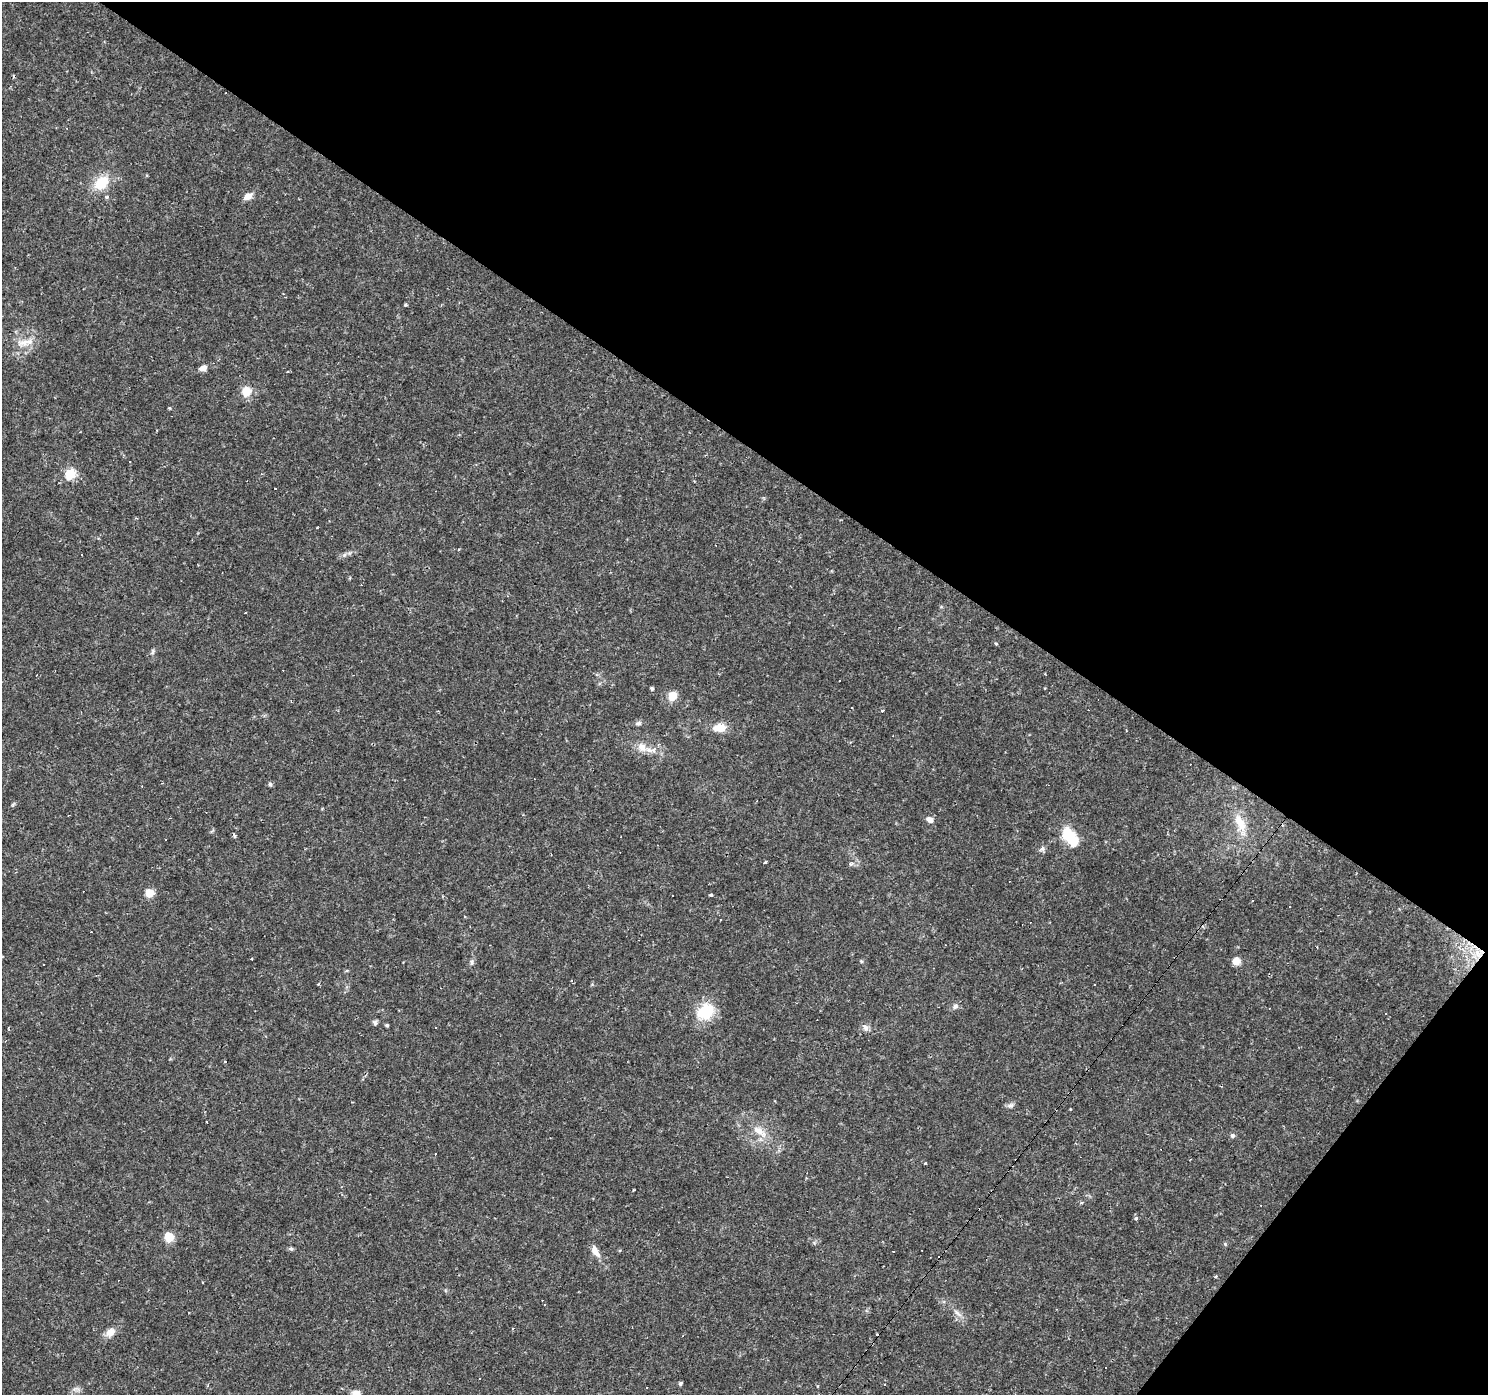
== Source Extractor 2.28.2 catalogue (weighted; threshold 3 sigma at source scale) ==
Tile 8 of 4 x 4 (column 4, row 2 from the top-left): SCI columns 4460-5945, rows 3031-4423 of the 5945 x 5993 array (HDU 1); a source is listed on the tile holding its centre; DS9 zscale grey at full resolution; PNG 1490 x 1397 px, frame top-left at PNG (2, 2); no overlay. Shown black and unused: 36% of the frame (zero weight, under 2 of 3 exposures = <1% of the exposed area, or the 3 px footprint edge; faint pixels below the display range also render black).
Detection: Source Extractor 2.28.2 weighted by HDU 2 'WHT'; one run over the whole footprint, this tile lists its part. Background 0.0655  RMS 0.0042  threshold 0.0191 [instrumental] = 3 sigma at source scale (4.5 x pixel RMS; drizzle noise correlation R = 1.50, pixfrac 1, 0.0396/0.0396 arcsec/px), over >= 5 px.
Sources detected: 102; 33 cosmic-ray / hot-pixel residue — not listed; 1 inside a brighter listed object's ellipse — not listed separately; the other 68 listed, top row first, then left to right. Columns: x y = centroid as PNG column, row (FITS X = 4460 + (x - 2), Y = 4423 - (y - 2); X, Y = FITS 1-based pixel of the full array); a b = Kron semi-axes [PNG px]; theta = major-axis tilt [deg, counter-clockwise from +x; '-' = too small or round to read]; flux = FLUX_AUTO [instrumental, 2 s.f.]
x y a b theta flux
101 183 17 13 42 11
248 196 12 8 33 2.9
107 197 5 4 - 0.63
405 305 4 3 - 0.64
25 342 28 8 9 5.1
203 368 9 7 20 2
288 371 4 3 - 0.39
246 391 13 13 - 5.2
169 408 4 3 - 0.38
378 459 3 2 - 0.26
130 462 3 2 - 0.29
70 474 6 5 - 29
344 555 6 5 - 0.96
996 644 5 3 - 0.46
153 652 9 4 89 0.8
37 675 3 2 - 0.28
652 688 4 4 - 0.87
673 696 5 5 - 19
291 701 4 3 - 0.35
852 708 3 2 - 0.38
882 711 3 3 - 0.66
638 723 9 6 10 1.1
719 728 19 11 3 5.3
1126 730 4 2 - 0.3
642 747 13 10 -51 3.8
654 750 9 6 81 1.8
270 784 5 5 - 1
13 804 8 3 45 0.6
930 820 8 6 -24 2.5
1240 823 29 13 -68 9.2
234 835 4 3 - 1.9
1071 837 22 11 -53 16
166 839 2 2 - 0.28
1043 849 7 6 - 1.2
765 862 4 3 - 0.52
851 864 8 5 28 1
149 893 5 5 - 14
711 895 3 3 - 0.83
1253 901 3 3 - 1.4
1290 907 3 2 - 0.73
720 920 3 2 - 0.32
1236 961 7 7 - 4.4
472 962 9 5 88 1.1
43 965 3 2 - 0.41
1094 984 2 2 - 0.35
955 1006 10 7 34 1.5
705 1012 21 16 36 16
375 1023 7 6 - 1.1
387 1025 4 4 - 0.6
436 1027 3 2 - 0.54
865 1027 11 7 -38 1.8
9 1030 4 3 - 0.46
1010 1105 9 7 12 1.3
206 1121 2 2 - 0.34
760 1131 25 9 -39 6.2
1232 1136 6 6 - 1
435 1154 3 2 - 0.5
925 1163 4 3 - 0.36
1136 1218 3 3 - 2.3
169 1237 8 8 - 7.5
291 1249 6 6 - 0.75
595 1251 18 8 -60 3.3
1216 1276 4 4 - 0.5
957 1313 14 6 -45 2.3
111 1332 12 9 35 3.8
680 1383 4 4 - 0.8
884 1385 3 3 - 0.7
356 1393 12 8 -16 3.1
Isophote crosses this tile's border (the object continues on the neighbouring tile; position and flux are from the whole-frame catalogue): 1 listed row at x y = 356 1393
Unlisted compact peaks at least as high as the median listed source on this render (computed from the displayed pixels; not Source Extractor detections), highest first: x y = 1225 1244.